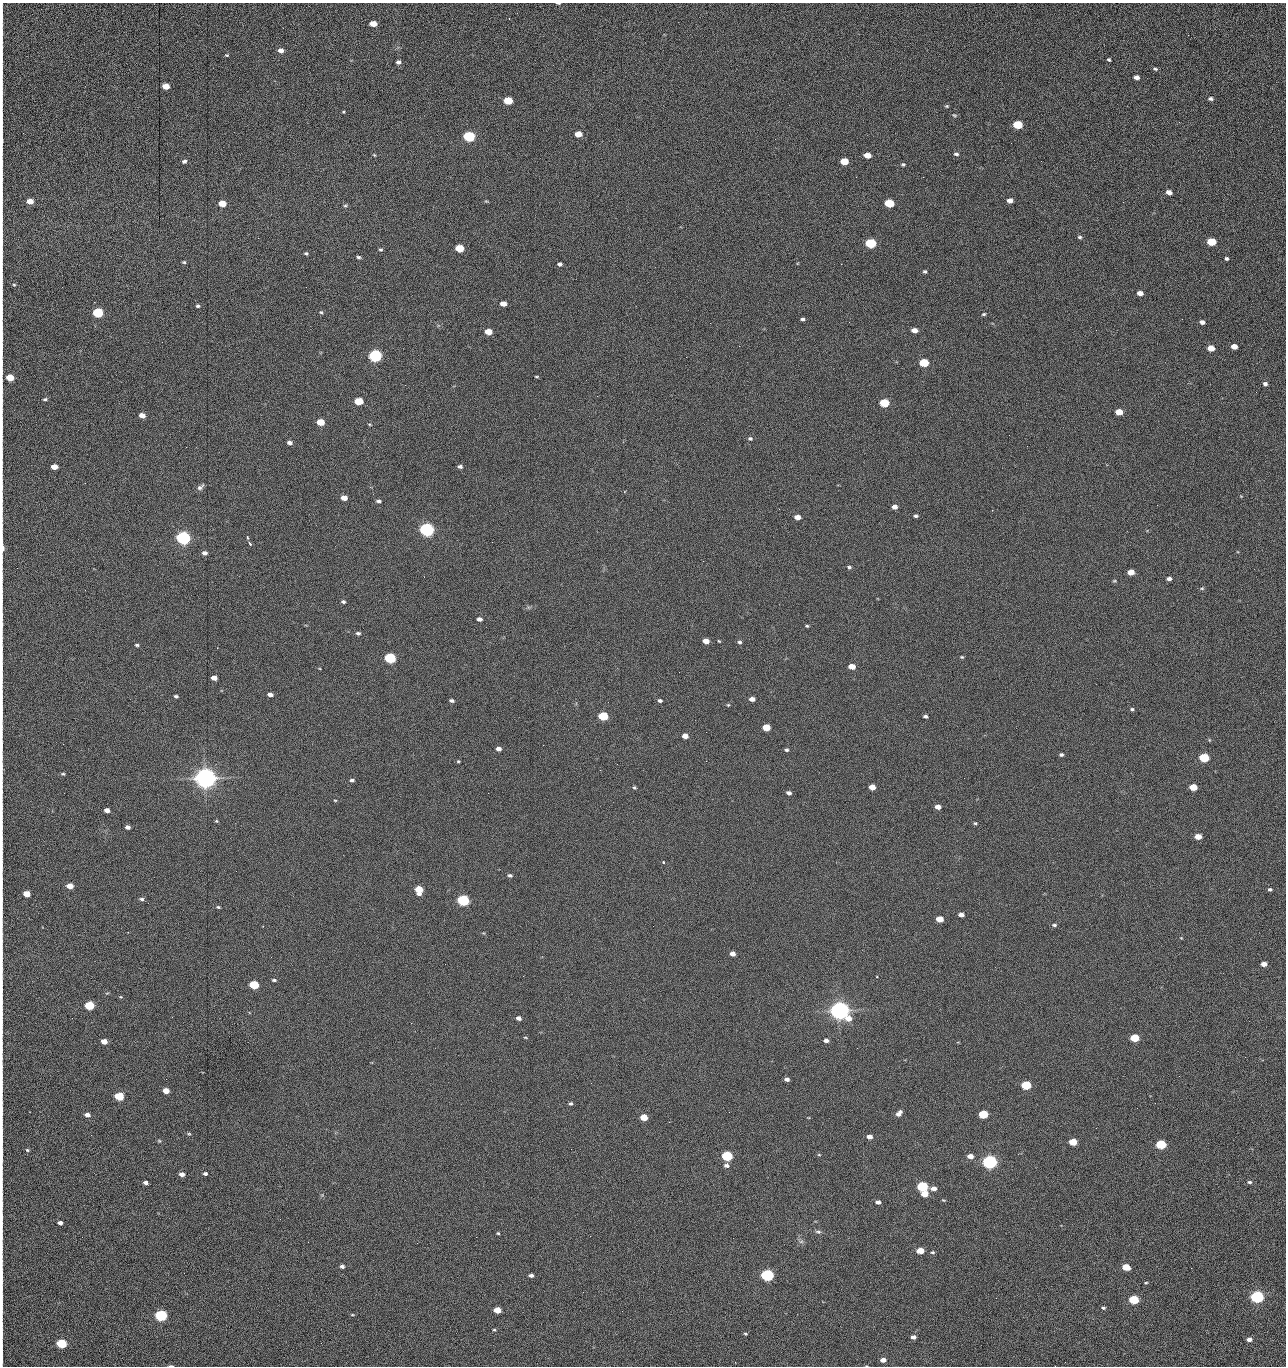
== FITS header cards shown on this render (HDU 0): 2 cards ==
NAXIS1  =                 1284 /fastest changing axis
NAXIS2  =                 1364 /next to fastest changing axis

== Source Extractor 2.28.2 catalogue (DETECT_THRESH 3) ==
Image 1284 x 1364 px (HDU 0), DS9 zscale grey, 1 PNG px = 1 image px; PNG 1288 x 1368 px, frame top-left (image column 1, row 1364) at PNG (2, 3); no overlay
Background 148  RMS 15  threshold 44.8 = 3 sigma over >= 5 px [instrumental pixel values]
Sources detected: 275; all 275 listed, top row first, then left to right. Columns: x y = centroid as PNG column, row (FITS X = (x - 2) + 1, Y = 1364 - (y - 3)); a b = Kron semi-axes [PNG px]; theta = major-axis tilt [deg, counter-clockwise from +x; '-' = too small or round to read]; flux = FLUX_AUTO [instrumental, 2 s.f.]
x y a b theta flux
558 3 4 2 - 1.2e+03
2 18 16 2 90 3.1e+03
373 24 6 4 -3 1.3e+04
2 32 13 3 -87 3.0e+03
1188 35 2 2 - 1.0e+03
281 50 6 5 - 5.3e+03
227 55 4 3 - 9.5e+02
1109 60 4 3 - 1.4e+03
2 61 13 2 90 2.7e+03
398 62 5 5 - 2.9e+03
1155 69 6 4 -15 1.7e+03
1137 77 5 4 - 4.5e+03
166 86 5 4 - 1.4e+04
2 99 12 2 90 2.2e+03
1210 99 5 4 - 2.0e+03
508 101 6 5 - 4.2e+04
947 106 5 4 - 1.2e+03
343 111 3 3 - 3.2e+03
954 115 7 4 -26 1.3e+03
1179 122 3 2 - 8.8e+02
1018 125 6 5 - 6.0e+04
578 134 5 4 - 1.4e+04
469 136 6 5 - 1.6e+05
2 141 9 2 90 2.4e+03
956 154 6 4 1 2.1e+03
374 155 5 3 - 9.8e+02
867 155 6 4 -9 1.2e+04
184 161 6 4 16 2.5e+03
844 161 6 5 - 2.8e+04
1041 161 2 2 - 1.2e+03
903 164 6 4 -9 1.5e+03
856 177 2 2 - 1.6e+03
923 177 2 2 - 1.1e+04
1169 192 5 4 - 6.1e+03
2 194 10 2 90 1.8e+03
1010 200 5 4 - 5.7e+03
30 201 5 4 - 1.1e+04
486 201 6 3 -17 9.8e+02
1123 202 2 2 - 5.9e+02
889 203 6 5 - 5.2e+04
222 204 5 4 - 2.0e+04
345 205 5 5 - 1.6e+03
1080 237 6 5 - 1.8e+03
2 240 18 2 90 3.1e+03
1211 242 6 5 - 4.2e+04
871 243 6 5 - 1.0e+05
459 248 6 5 - 4.0e+04
380 249 5 4 - 1.4e+03
306 253 4 3 - 1.5e+03
358 257 4 4 - 1.9e+03
1226 258 4 3 - 1.8e+03
184 262 5 4 - 1.3e+03
560 264 4 4 - 2.5e+03
841 264 2 2 - 1.8e+04
925 271 4 4 - 1.7e+03
2 280 9 2 90 1.3e+03
14 285 4 4 - 1.1e+03
306 287 2 2 - 4.5e+02
1140 293 5 4 - 7.3e+03
503 304 5 4 - 9.2e+03
198 306 4 3 - 1.8e+03
321 312 6 5 - 1.5e+03
98 313 6 5 - 1.0e+05
984 314 5 4 - 1.3e+03
802 319 5 4 - 2.0e+03
849 322 2 2 - 4.1e+02
1202 322 5 4 - 3.7e+03
710 323 2 2 - 2.2e+03
914 330 5 4 - 7.7e+03
1096 330 2 2 - 5.6e+02
488 332 5 4 - 1.6e+04
2 336 20 2 90 3.9e+03
1234 346 5 4 - 1.0e+04
1211 348 5 4 - 1.6e+04
375 356 6 5 - 3.0e+05
2 363 12 2 90 2.1e+03
924 363 6 5 - 5.8e+04
10 377 5 4 - 2.5e+04
536 377 5 3 - 1.0e+03
1265 384 5 4 - 2.6e+03
1256 392 3 2 - 8.1e+02
45 399 5 4 - 1.7e+03
359 401 6 5 - 3.7e+04
2 402 14 2 90 2.7e+03
884 403 6 5 - 6.0e+04
1119 412 5 4 - 1.9e+04
142 415 5 4 - 8.6e+03
320 422 5 4 - 2.9e+04
369 424 5 2 - 8.9e+02
1009 435 2 2 - 2.0e+03
750 438 6 5 - 1.9e+03
289 443 5 4 - 3.8e+03
186 447 2 2 - 2.1e+03
2 456 8 2 90 1.3e+03
460 466 5 4 - 2.6e+03
54 467 5 4 - 1.2e+04
85 483 2 2 - 7.2e+02
2 486 10 2 90 1.4e+03
200 487 10 5 39 3.0e+03
344 498 5 4 - 9.9e+03
378 501 5 4 - 2.4e+03
895 507 5 4 - 5.7e+03
916 516 5 4 - 1.9e+03
797 517 5 4 - 8.5e+03
427 530 6 5 - 5.0e+05
247 537 5 3 - 1.1e+03
183 538 6 5 - 5.4e+05
492 542 2 2 - 1.7e+03
250 544 4 3 - 2.1e+03
2 547 14 3 -88 7.1e+03
205 553 5 4 - 3.9e+03
849 567 5 4 - 1.9e+03
1131 572 5 4 - 1.3e+04
1169 579 5 4 - 3.7e+03
1114 581 5 4 - 1.0e+03
1202 588 5 5 - 1.3e+03
343 602 5 4 - 2.0e+03
2 616 17 2 90 3.4e+03
479 619 5 4 - 4.2e+03
807 626 4 3 - 1.3e+03
358 633 6 4 -9 2.2e+03
706 641 5 4 - 1.0e+04
719 641 3 3 - 9.0e+02
739 642 5 4 - 1.9e+03
137 645 5 3 - 1.5e+03
2 656 13 2 90 2.0e+03
962 657 5 4 - 1.2e+03
390 658 6 5 - 1.6e+05
852 666 5 4 - 1.4e+04
679 672 2 2 - 1.1e+03
2 675 7 2 90 1.0e+03
214 678 5 4 - 7.3e+03
270 695 5 4 - 4.2e+03
176 696 5 4 - 1.9e+03
752 699 5 4 - 6.0e+03
452 701 5 3 - 2.5e+03
660 701 4 3 - 2.3e+03
728 705 4 4 - 1.1e+03
1132 709 5 4 - 1.5e+03
2 714 12 2 90 2.2e+03
603 716 6 5 - 6.8e+04
925 716 4 3 - 2.3e+03
766 727 5 4 - 2.7e+04
685 736 5 4 - 7.6e+03
543 745 2 2 - 2.0e+03
499 749 5 4 - 4.5e+03
787 750 5 4 - 1.7e+03
1061 755 4 4 - 2.1e+03
1204 758 6 5 - 7.7e+04
458 761 4 4 - 1.1e+03
706 761 2 2 - 1.6e+03
617 764 3 2 - 2.1e+03
2 769 6 4 -72 1.2e+03
63 774 5 4 - 1.4e+03
205 778 7 6 - 1.7e+06
352 780 5 4 - 2.3e+03
872 787 5 4 - 1.0e+04
1193 787 5 4 - 2.5e+04
634 788 5 4 - 1.3e+03
789 793 5 4 - 3.2e+03
335 800 4 3 - 8.8e+02
2 807 10 2 90 1.6e+03
938 807 5 4 - 7.8e+03
107 810 5 4 - 6.7e+03
216 821 4 4 - 1.1e+03
975 823 4 4 - 1.2e+03
128 827 4 4 - 3.8e+03
1198 837 5 4 - 1.5e+04
2 844 8 2 90 1.2e+03
663 862 3 3 - 1.8e+03
510 875 6 4 -15 2.1e+03
70 886 5 4 - 1.3e+04
1270 889 5 4 - 1.9e+03
419 890 6 5 - 2.8e+04
27 894 5 4 - 1.6e+04
142 899 6 5 - 2.3e+03
463 900 6 5 - 2.4e+05
218 907 4 4 - 1.3e+03
961 915 5 4 - 5.9e+03
939 919 5 4 - 1.9e+04
1054 925 6 4 -7 1.9e+03
128 932 2 2 - 7.1e+02
483 933 5 4 - 9.1e+02
733 954 5 4 - 6.1e+03
1264 964 5 4 - 7.4e+03
2 969 10 2 90 1.8e+03
523 976 2 2 - 1.4e+03
877 976 3 3 - 8.1e+02
274 980 5 3 - 1.7e+03
254 985 6 5 - 6.1e+04
121 997 5 4 - 1.0e+03
89 1006 5 5 - 7.6e+04
840 1011 7 6 - 1.3e+06
519 1018 5 4 - 4.4e+03
411 1023 2 2 - 3.7e+03
525 1038 6 3 -9 9.4e+02
1135 1038 5 4 - 4.8e+04
826 1040 5 4 - 4.0e+03
104 1041 5 4 - 1.1e+04
857 1048 3 2 - 9.6e+02
1245 1057 2 2 - 1.3e+03
1179 1076 2 2 - 1.7e+03
787 1079 5 4 - 3.5e+03
1026 1085 6 5 - 8.9e+04
166 1091 5 4 - 1.2e+04
119 1096 5 5 - 6.6e+04
571 1103 5 4 - 1.9e+03
1155 1103 2 2 - 6.0e+02
2 1110 16 2 90 2.7e+03
729 1112 2 2 - 6.8e+02
899 1113 8 5 50 5.0e+03
983 1114 5 4 - 7.3e+04
87 1115 5 4 - 5.2e+03
644 1117 5 4 - 2.1e+04
1096 1128 2 2 - 4.2e+02
189 1134 5 4 - 1.3e+03
91 1135 3 2 - 1.7e+03
869 1137 5 4 - 6.8e+03
159 1141 5 4 - 1.2e+03
1073 1142 5 4 - 3.2e+04
1161 1145 6 5 - 9.9e+04
571 1149 2 2 - 5.7e+02
27 1150 5 4 - 1.4e+03
2 1152 20 2 90 3.7e+03
819 1155 5 3 - 9.3e+02
727 1156 6 5 - 1.5e+05
970 1156 5 4 - 7.9e+03
989 1162 6 5 - 6.2e+05
726 1165 6 5 - 3.3e+03
205 1173 4 3 - 2.2e+03
182 1174 5 4 - 4.8e+03
1250 1182 6 4 0 2.1e+03
146 1183 4 3 - 3.5e+03
922 1186 6 5 - 1.5e+05
934 1188 5 4 - 6.5e+03
925 1194 5 4 - 1.7e+04
322 1195 5 5 - 1.3e+03
943 1200 5 3 - 9.7e+02
878 1202 5 4 - 4.4e+03
2 1204 10 2 90 1.8e+03
280 1219 2 2 - 1.4e+03
60 1223 4 4 - 4.1e+03
818 1232 9 5 -6 2.4e+03
498 1233 3 3 - 1.1e+03
476 1237 2 2 - 4.7e+03
801 1241 7 4 1 2.1e+03
308 1242 2 2 - 1.2e+03
417 1243 2 2 - 3.6e+03
920 1251 5 4 - 2.0e+04
932 1252 5 4 - 1.4e+03
342 1266 4 4 - 2.8e+03
1126 1267 5 4 - 2.7e+04
531 1275 5 3 - 3.2e+03
767 1275 6 5 - 3.1e+05
2 1276 31 2 90 5.5e+03
1146 1283 4 3 - 1.1e+03
1257 1297 6 5 - 3.6e+05
996 1298 2 2 - 1.9e+03
1134 1300 5 4 - 8.0e+04
1103 1308 4 4 - 1.6e+03
497 1310 5 4 - 1.8e+04
622 1311 2 2 - 4.9e+02
352 1315 5 3 - 8.8e+02
161 1316 6 5 - 2.4e+05
2 1325 10 2 90 1.8e+03
494 1330 4 3 - 1.1e+03
745 1334 5 4 - 1.2e+03
2 1335 9 2 90 1.7e+03
913 1337 5 4 - 4.2e+03
1249 1339 5 4 - 5.2e+03
61 1344 6 5 - 9.3e+04
2 1359 11 2 90 1.8e+03
883 1360 5 4 - 6.7e+03
171 1366 6 2 -1 1.5e+03
1055 1366 2 2 - 1.3e+03
At the frame edge (FLAGS 8, measured only in part): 34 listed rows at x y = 558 3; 2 18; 2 32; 2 61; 2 99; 2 141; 2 194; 2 240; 2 280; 2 336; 2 363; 10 377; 2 402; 2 456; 2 486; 2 547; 2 616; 2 656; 2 675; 2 714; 2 769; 2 807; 2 844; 27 894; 2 969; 2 1110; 2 1152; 2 1204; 2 1276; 2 1325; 2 1335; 2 1359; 171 1366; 1055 1366

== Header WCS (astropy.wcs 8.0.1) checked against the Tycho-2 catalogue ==
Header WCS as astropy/WCSLIB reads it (CRVAL/CRPIX/CD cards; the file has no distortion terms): RA---TAN/DEC--TAN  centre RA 15:41:41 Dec +51:59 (235.42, +51.98 deg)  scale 1.26 arcsec/px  FOV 26.9' x 28.5'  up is +92 deg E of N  parity flipped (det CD > 0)
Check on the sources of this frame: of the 60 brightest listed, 11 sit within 2.0 arcsec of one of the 11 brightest Tycho-2 stars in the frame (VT <= 12.29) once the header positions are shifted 0.30 arcsec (0.14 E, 0.27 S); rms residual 1.01 arcsec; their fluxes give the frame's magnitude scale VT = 25.23 - 2.5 log10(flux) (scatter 0.20 mag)
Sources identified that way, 11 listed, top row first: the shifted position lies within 2.0 arcsec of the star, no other Tycho-2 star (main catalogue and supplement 1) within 4.0 arcsec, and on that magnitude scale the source's flux lands within +1.5 / -3 mag of the star's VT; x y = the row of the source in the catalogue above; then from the Tycho-2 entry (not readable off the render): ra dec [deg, ICRS J2000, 3 dp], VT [Tycho-2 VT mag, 2 dp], TYC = Tycho-2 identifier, HIP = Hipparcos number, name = IAU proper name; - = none
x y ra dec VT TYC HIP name
375 356 235.614 +52.064 11.61 3489-1132-1 - -
427 530 235.514 +52.049 11.19 3489-1407-1 - -
183 538 235.515 +52.133 11.12 3489-1380-1 - -
205 778 235.378 +52.130 9.31 3489-1322-1 76850 -
463 900 235.303 +52.042 11.52 3489-958-1 - -
840 1011 235.232 +51.912 9.59 3489-824-1 - -
989 1162 235.143 +51.862 10.97 3489-1016-1 - -
922 1186 235.131 +51.886 12.29 3489-908-1 - -
767 1275 235.084 +51.941 11.45 3489-1346-1 - -
1257 1297 235.062 +51.771 11.53 3489-1453-1 - -
161 1316 235.075 +52.152 11.74 3489-912-1 - -